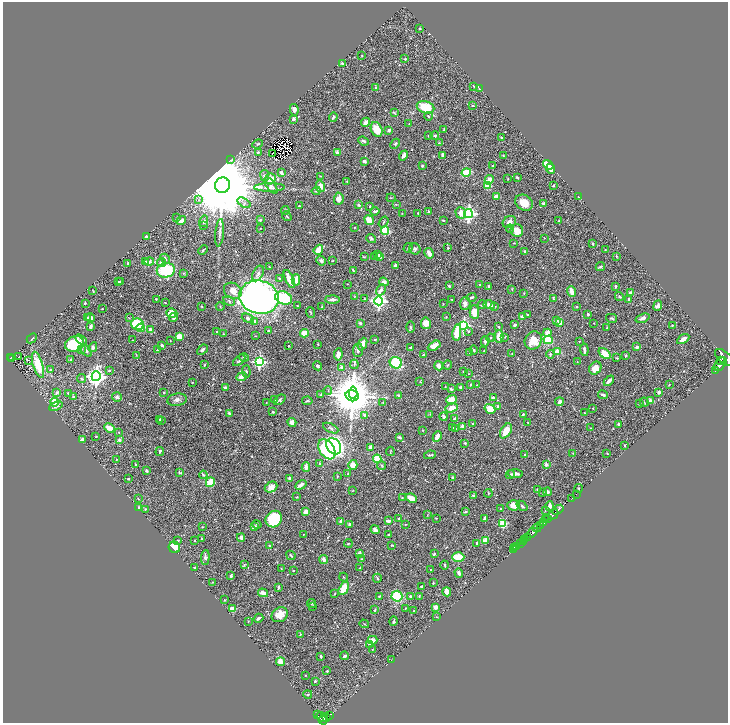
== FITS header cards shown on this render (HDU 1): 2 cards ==
NAXIS1  =                 1451
NAXIS2  =                 1441

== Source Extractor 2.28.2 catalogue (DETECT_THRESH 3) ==
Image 1451 x 1441 px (HDU 1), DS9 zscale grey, zoomed out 1/2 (1 PNG px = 2 x 2 image px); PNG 730 x 725 px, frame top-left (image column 2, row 1441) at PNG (3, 2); each listed source drawn as its Kron ellipse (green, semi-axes under 4 px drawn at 4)
Background 0.462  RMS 0.011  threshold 0.0344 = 3 sigma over >= 5 px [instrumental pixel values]
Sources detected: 599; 25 cannot appear on this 1/2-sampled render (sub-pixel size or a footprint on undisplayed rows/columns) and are neither listed nor drawn; of the other 574, the 500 brightest by FLUX_AUTO listed and drawn (74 fainter detections omitted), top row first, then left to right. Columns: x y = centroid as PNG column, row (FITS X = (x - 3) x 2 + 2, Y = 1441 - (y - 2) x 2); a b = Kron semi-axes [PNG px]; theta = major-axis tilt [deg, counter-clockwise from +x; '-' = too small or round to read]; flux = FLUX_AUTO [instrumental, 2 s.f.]
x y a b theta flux
420 28 2 2 - 2
362 56 3 2 - 1.2
405 59 3 3 - 3.1
342 63 2 2 - 2.2
474 86 3 2 - 1.4
376 87 3 3 - 1.7
479 89 4 2 - 1.6
473 105 3 3 - 1.7
425 107 9 6 -15 59
294 110 6 4 -80 8.5
394 113 4 3 - 1.6
428 116 4 3 - 2.7
333 117 5 3 - 3.2
293 119 3 3 - 9.3
366 122 5 4 - 11
409 124 2 2 - 1.6
377 129 8 5 -65 40
389 130 3 3 - 6
444 130 4 3 - 2.1
429 136 3 2 - 1.3
435 136 4 3 - 2.4
501 137 2 2 - 1.6
363 141 5 4 - 5.1
439 143 3 3 - 1.4
258 144 5 3 - 2.7
395 144 5 3 - 2.6
258 152 3 3 - 3.5
337 152 4 3 - 6.6
272 153 2 1 - 1.4
404 155 5 3 - 8.1
443 155 4 2 - 5.1
503 156 4 3 - 1.5
230 160 2 2 - 1.1
364 161 3 3 - 4.8
422 165 3 3 - 3.2
548 165 6 4 -36 45
493 166 2 2 - 1.6
550 169 5 3 - 12
466 172 5 4 - 45
281 173 4 3 - 7.1
265 176 5 4 - 4.9
321 176 3 2 - 1.2
517 177 3 3 - 3.9
270 179 6 5 - 28
508 179 2 1 - 1.1
489 180 5 4 - 12
347 181 3 2 - 1.2
222 185 7 7 - 40000
271 185 9 4 -55 8
553 185 2 2 - 2.6
320 186 6 4 -76 18
487 186 3 3 - 42
269 187 15 4 0 11
316 191 4 3 - 2.3
496 197 4 3 - 12
579 197 3 2 - 1.1
391 198 4 2 - 1.3
339 199 6 5 - 14
198 200 4 2 - 2.5
244 203 7 3 -31 4.9
524 203 9 7 -32 26
543 203 3 2 - 4.2
396 204 4 3 - 1.9
359 205 4 4 - 4.2
299 206 3 2 - 1.4
370 206 3 2 - 2.4
285 210 4 2 - 1.7
375 211 5 2 - 4.7
428 211 3 3 - 2.3
402 213 3 2 - 1
418 213 2 1 - 1.4
461 213 6 5 - 22
468 213 4 4 - 540
287 216 5 3 - 2.9
177 218 3 2 - 1.4
260 220 4 3 - 2.8
369 220 5 4 - 30
443 220 3 2 - 2.3
181 221 5 3 - 10
204 221 6 4 81 5.7
559 221 4 3 - 2.9
384 222 6 3 56 2.5
509 222 7 5 29 14
203 225 3 3 - 1.6
260 228 2 2 - 0.99
354 228 2 2 - 1.2
510 229 4 3 - 2.5
385 230 4 4 - 110
517 230 6 6 - 29
220 233 14 3 85 7.5
146 237 2 2 - 13
371 238 5 4 - 3.5
544 238 2 2 - 1
514 243 3 2 - 1.1
593 244 4 2 - 2.3
408 248 5 3 - 2.9
448 248 3 3 - 1.5
415 249 6 5 - 6.9
203 250 5 2 - 2.1
318 250 5 4 - 25
605 250 3 2 - 1.4
525 252 3 3 - 5.7
429 253 5 3 - 21
377 254 3 2 - 1.9
374 256 4 3 - 2.1
380 256 3 3 - 16
616 256 3 2 - 1.6
364 257 4 2 - 2.1
165 259 5 4 - 3.7
146 261 4 3 - 2.2
321 261 5 4 - 6.5
333 261 3 2 - 1.5
149 262 5 4 - 6.5
162 262 5 4 - 7.4
128 263 2 2 - 11
395 266 4 3 - 8.3
270 267 3 2 - 1.3
600 267 5 2 - 5
166 270 9 7 11 120
353 270 3 2 - 2.3
184 273 3 3 - 1.8
258 273 8 5 64 8.7
279 278 3 3 - 1.7
289 279 10 4 -64 33
296 280 5 4 - 29
118 282 2 2 - 2.8
120 282 2 2 - 1.2
384 282 5 4 - 11
347 284 2 2 - 0.99
479 285 4 3 - 2.5
449 286 3 3 - 3.8
615 286 3 2 - 3.4
489 287 3 2 - 6.8
512 289 4 3 - 1.5
381 290 6 3 59 9.4
93 291 3 2 - 1
233 291 9 7 -33 23
571 291 5 3 - 16
524 293 2 2 - 1.1
630 293 3 2 - 13
355 296 4 2 - 1.1
259 297 20 16 -14 1300
471 297 5 3 - 3.7
619 297 4 3 - 2.3
284 298 9 6 -19 140
553 298 4 2 - 2.1
156 299 2 2 - 1.6
333 299 7 4 -1 7.1
365 299 2 2 - 1.7
452 299 2 2 - 1.4
629 299 4 3 - 4.7
229 301 6 4 -29 4.4
379 301 4 4 - 630
85 303 2 2 - 7.2
165 303 3 2 - 1.4
465 303 6 5 - 8.7
443 304 2 2 - 1.1
482 305 4 3 - 2.9
489 305 6 3 -16 17
201 306 3 2 - 1.2
297 306 2 2 - 1.2
494 306 3 2 - 1.8
658 306 5 3 - 7.9
220 307 4 2 - 1.4
322 307 3 3 - 1.5
577 307 3 2 - 2
102 309 2 1 - 0.96
311 312 6 2 -78 1.7
474 312 7 4 -88 34
172 313 5 4 - 32
527 314 3 3 - 2.1
588 314 2 2 - 5.1
173 317 4 3 - 6.6
446 317 3 3 - 1.5
522 317 4 3 - 5.9
88 318 3 2 - 3.7
90 318 4 3 - 8.5
129 318 2 2 - 1.3
248 318 6 4 -22 4.8
612 318 5 3 - 2.8
643 318 7 4 19 7.9
556 320 4 3 - 4.3
255 321 3 3 - 4.1
560 322 4 3 - 20
360 323 3 3 - 4.4
426 323 6 5 - 16
594 323 2 2 - 1
137 324 6 6 - 110
464 325 4 4 - 300
515 325 3 2 - 6.3
672 325 3 2 - 2.2
90 327 4 2 - 8.5
410 327 6 3 -90 2.4
499 327 3 3 - 1.9
141 328 4 3 - 19
607 328 2 2 - 2.8
151 330 4 3 - 12
269 331 3 2 - 2.2
468 331 3 3 - 2.5
217 332 3 2 - 1.8
457 332 8 4 81 53
304 333 4 4 - 28
547 333 4 3 - 20
223 334 3 2 - 1.3
255 336 3 2 - 1.2
499 336 6 4 -89 22
179 337 4 4 - 24
505 337 3 2 - 1.3
32 338 6 2 44 2.5
490 338 4 2 - 1.9
81 339 6 3 -32 4.1
375 339 3 2 - 1.7
683 339 7 3 32 13
132 340 2 1 - 0.97
533 340 9 8 - 45
548 340 4 4 - 78
170 341 2 2 - 0.95
485 341 5 3 - 4.4
580 341 3 2 - 1.2
74 344 9 7 19 88
318 344 2 2 - 1.4
362 344 6 4 65 19
162 345 3 3 - 5.6
289 346 2 2 - 2
434 346 7 3 30 22
93 347 5 4 - 5.5
410 347 3 2 - 2.5
637 347 4 3 - 7.4
158 349 3 2 - 1.7
81 350 3 3 - 2.2
202 350 6 3 41 5.6
358 350 7 5 85 7.8
474 350 4 3 - 3.9
584 350 6 3 -84 6.9
86 351 7 4 -46 4.7
484 351 4 2 - 1.2
557 352 3 3 - 65
470 353 3 2 - 2.8
605 353 7 4 -39 37
338 354 6 4 82 12
512 354 2 2 - 1.1
550 354 4 3 - 3.3
136 355 3 3 - 1.5
423 355 3 2 - 1.7
625 356 3 2 - 1.4
19 357 3 1 - 5.3
244 357 4 3 - 3.6
724 357 11 5 -40 2100
10 358 4 2 - 61
12 358 2 1 - 14
617 358 4 2 - 2.4
28 360 4 2 - 1.2
71 360 2 2 - 3.1
239 360 7 3 42 4.9
721 360 2 2 - 240
259 362 4 4 - 320
577 362 3 3 - 1.6
396 363 6 5 - 110
354 364 4 2 - 2.4
720 364 8 5 53 1900
38 365 13 5 -72 66
204 365 3 2 - 1.9
448 365 4 2 - 2
317 366 4 3 - 5.9
439 366 4 2 - 18
342 367 2 2 - 30
595 368 7 5 53 20
51 370 3 3 - 3.1
715 370 2 1 - 41
109 371 3 2 - 2.3
463 371 2 2 - 1.2
246 372 6 3 -87 3.4
469 374 2 2 - 1
96 376 5 4 - 1100
241 377 5 3 - 12
82 379 4 3 - 3.8
609 381 6 3 45 11
192 382 2 1 - 1.1
420 382 3 2 - 0.95
669 384 2 2 - 1.2
471 385 3 2 - 3
477 385 2 1 - 0.95
445 387 2 2 - 1.2
460 387 4 3 - 3.1
225 388 3 3 - 5.6
451 389 3 3 - 3.2
328 390 4 2 - 1.2
164 392 3 2 - 1.4
659 392 3 2 - 6.2
57 393 4 3 - 4.2
68 393 3 3 - 1.6
353 393 6 3 86 2500
321 395 3 3 - 2.3
399 395 4 2 - 4.1
603 395 5 3 - 4.2
352 396 6 5 - 8100
73 397 4 4 - 2.6
117 397 5 4 - 6.6
493 398 3 2 - 5.9
275 399 3 2 - 1.4
451 399 5 4 - 25
177 400 10 6 9 8.3
280 400 6 4 39 5
307 401 5 3 - 2.6
650 401 3 3 - 6.6
55 402 4 4 - 35
266 402 2 1 - 1.3
559 402 4 3 - 11
644 402 4 2 - 1.5
383 403 3 3 - 1.4
640 403 3 2 - 1.3
56 406 7 3 22 4.6
498 407 4 3 - 3.6
452 408 6 3 18 30
593 408 3 2 - 1
490 409 6 4 -33 31
273 412 2 2 - 2.6
229 413 3 2 - 3.8
584 413 3 2 - 1.2
430 414 3 3 - 1.7
523 414 3 2 - 2.2
365 415 3 3 - 6.4
444 416 4 3 - 5.3
455 418 4 3 - 2.9
160 419 3 3 - 1.7
161 421 3 3 - 1.4
292 422 4 4 - 11
473 423 3 3 - 3.5
528 423 3 2 - 1.1
619 424 2 2 - 7.4
463 427 2 2 - 17
109 428 6 3 -25 31
331 428 8 3 -26 4.2
452 428 3 2 - 1.6
455 428 4 2 - 1.1
590 428 3 2 - 1.2
423 430 3 2 - 1.6
506 431 8 5 58 30
119 432 3 2 - 1.1
96 436 2 1 - 0.97
399 437 4 3 - 4.6
437 437 5 3 - 24
83 439 3 3 - 9.7
119 440 4 3 - 6.4
465 443 2 2 - 2.5
624 445 3 2 - 1.1
334 446 8 7 - 490
371 447 4 3 - 13
327 449 11 7 -57 270
390 451 4 2 - 1.3
160 452 4 2 - 3.6
573 453 3 2 - 1
607 453 3 2 - 1.2
430 455 6 3 11 3.7
525 455 3 2 - 1.8
377 459 4 3 - 83
116 460 4 2 - 1.6
320 464 3 2 - 2
135 465 4 2 - 2.7
353 465 5 4 - 19
546 465 2 2 - 19
381 466 4 3 - 1.9
306 467 5 3 - 15
146 471 3 2 - 3.6
179 473 4 3 - 2.7
348 474 3 3 - 2.2
510 474 5 3 - 2.9
515 474 7 3 -4 8
203 475 4 3 - 2.5
338 476 3 3 - 1.8
452 477 2 2 - 1.4
290 478 4 3 - 4.6
128 479 2 2 - 2.3
210 482 5 3 - 56
301 485 6 3 32 11
271 487 6 5 - 10
579 488 4 2 - 1.8
537 490 3 2 - 1.5
353 491 3 2 - 1.1
543 492 2 2 - 2.6
547 492 4 4 - 5.8
488 493 4 2 - 1.4
576 494 2 1 - 15
473 495 4 2 - 3.1
297 497 2 2 - 1.4
402 498 3 2 - 1.3
411 498 6 3 -26 22
571 498 3 1 - 17
138 499 3 2 - 1.4
513 505 6 5 - 17
522 506 6 2 -41 2.8
550 506 5 3 - 12
139 508 3 2 - 1.3
145 509 2 2 - 1.9
501 509 2 2 - 1.8
558 510 6 2 38 830
545 511 4 2 - 1.5
306 512 3 3 - 18
465 512 3 2 - 2.1
553 514 6 2 46 530
427 515 3 2 - 1.2
436 518 3 2 - 1.1
485 518 4 3 - 4.4
548 518 3 2 - 120
274 519 9 7 49 99
399 519 3 3 - 3.3
546 520 2 1 - 100
341 521 3 3 - 9.9
388 521 4 3 - 8.2
544 523 4 2 - 310
257 524 5 3 - 2.4
349 524 4 3 - 3.8
405 524 3 2 - 1.4
503 524 4 4 - 47
540 526 3 1 - 110
202 527 3 2 - 1.4
254 527 3 3 - 7.8
537 528 4 3 - 400
375 530 5 3 - 6.7
532 533 6 2 42 870
303 534 2 2 - 1.1
388 535 2 2 - 3
241 537 4 3 - 5.1
528 537 3 2 - 140
201 539 2 2 - 1.7
525 539 3 2 - 310
178 540 3 3 - 1.7
195 540 2 2 - 1.9
485 541 4 3 - 25
523 541 2 2 - 180
348 543 4 2 - 2.2
477 543 3 2 - 2.6
520 544 4 2 - 83
269 545 2 2 - 1.1
392 545 3 2 - 1.8
174 547 6 5 - 46
517 547 2 2 - 38
515 548 2 2 - 58
514 550 2 2 - 17
359 553 4 3 - 5
434 554 4 2 - 3.2
291 555 5 2 - 2.3
205 557 7 4 85 5.1
458 557 6 4 2 44
324 559 4 3 - 8.9
361 559 2 2 - 2
244 565 4 2 - 1.4
445 565 4 2 - 2.2
195 568 2 2 - 2.5
359 568 4 2 - 1.5
281 569 2 2 - 1.1
293 570 3 1 - 1.2
431 570 2 2 - 7
459 573 5 3 - 9.8
231 576 4 2 - 4.6
344 577 4 3 - 1.7
377 578 4 3 - 2.8
213 582 3 2 - 1.3
433 583 3 2 - 1.4
278 587 4 2 - 3.7
422 587 3 2 - 3.5
344 588 7 4 60 41
447 592 5 4 - 15
263 593 5 3 - 17
335 594 3 2 - 1.1
379 596 3 2 - 2.2
397 596 5 5 - 100
410 596 2 2 - 6.7
419 596 3 2 - 2
224 600 3 3 - 1.4
311 603 4 3 - 2.1
313 606 3 2 - 0.96
436 607 3 3 - 21
405 608 2 2 - 1.7
232 609 4 3 - 18
375 610 3 2 - 2.5
414 611 3 2 - 2.1
280 615 8 7 - 24
436 617 3 2 - 0.96
258 618 5 2 - 7.2
394 621 5 3 - 2.3
248 622 2 2 - 1
364 624 5 2 - 1.5
300 635 3 2 - 1.4
372 640 5 3 - 20
369 645 3 3 - 3.7
372 649 2 2 - 1.1
321 656 2 2 - 2.8
345 656 4 2 - 4.3
391 660 2 2 - 1.1
280 662 4 3 - 43
327 671 2 2 - 2.9
305 675 3 2 - 0.95
315 681 2 2 - 2.8
308 694 4 3 - 2
318 715 3 2 - 27
329 715 4 2 - 140
322 717 6 3 -32 160
327 717 4 1 - 92
323 720 4 2 - 270
At the frame edge (FLAGS 8, measured only in part): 1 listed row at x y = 724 357
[74 fainter detections neither listed nor drawn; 25 sub-pixel or undisplayed-footprint detections neither listed nor drawn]